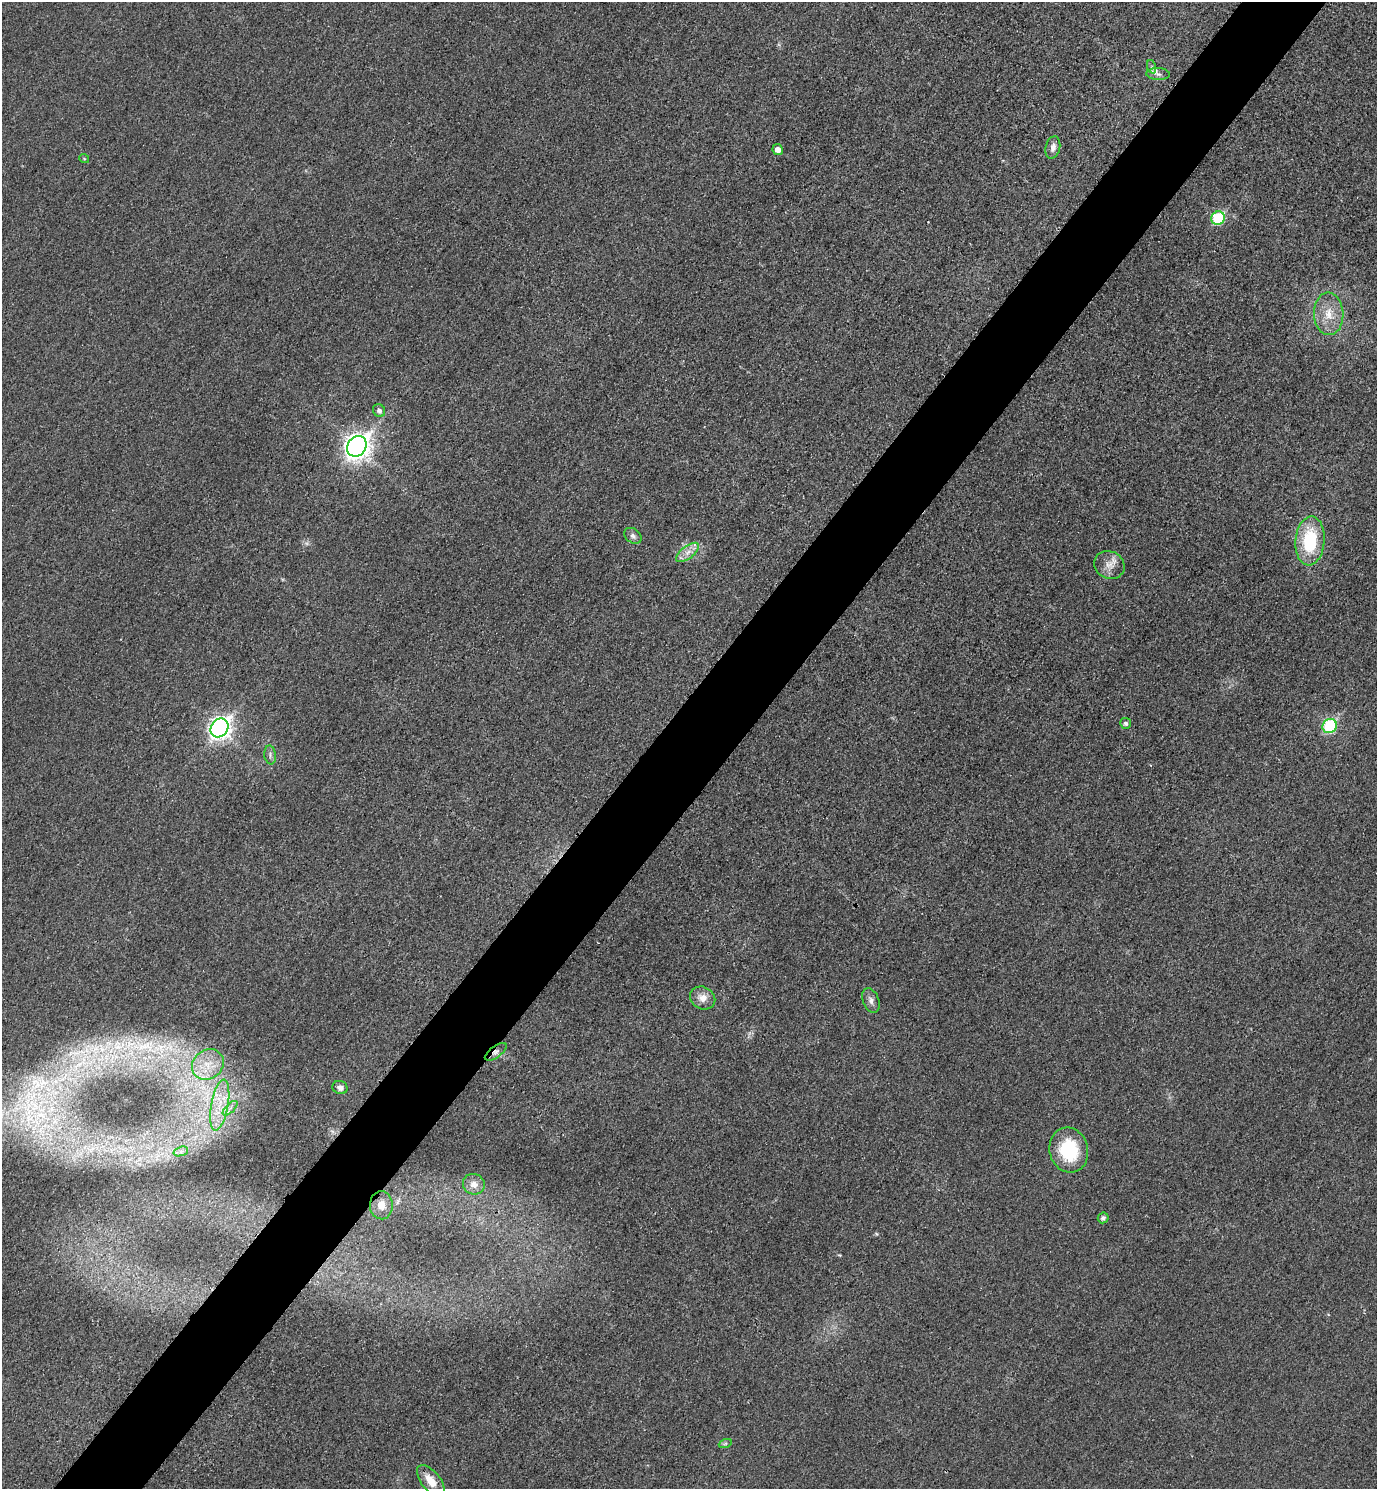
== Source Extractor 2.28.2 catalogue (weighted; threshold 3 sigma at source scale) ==
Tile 7 of 4 x 4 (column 3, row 2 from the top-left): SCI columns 2927-4301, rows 2997-4483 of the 5996 x 5995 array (HDU 1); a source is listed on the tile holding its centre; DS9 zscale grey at full resolution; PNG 1379 x 1491 px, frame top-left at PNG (2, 2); each listed source drawn as its Kron ellipse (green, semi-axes under 4 px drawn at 4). Shown black and unused: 6% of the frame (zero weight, under 3 of 4 exposures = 2% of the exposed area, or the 3 px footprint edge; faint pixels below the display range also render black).
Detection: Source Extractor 2.28.2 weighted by HDU 2 'WHT'; one run over the whole footprint, this tile lists its part. Background 0.0261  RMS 0.0063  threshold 0.0282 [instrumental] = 3 sigma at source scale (4.5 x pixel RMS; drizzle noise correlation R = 1.50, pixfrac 1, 0.05/0.05 arcsec/px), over >= 5 px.
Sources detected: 31; all 31 listed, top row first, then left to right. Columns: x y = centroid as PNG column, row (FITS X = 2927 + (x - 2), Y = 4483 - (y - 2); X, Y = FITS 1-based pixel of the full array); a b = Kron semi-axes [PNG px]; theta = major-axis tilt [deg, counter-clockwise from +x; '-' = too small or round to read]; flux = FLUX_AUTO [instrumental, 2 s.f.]
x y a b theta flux
1152 67 7 4 -72 1.3
1158 74 12 6 -3 2.6
1053 147 11 7 77 3.4
778 150 5 5 - 4.4
84 158 5 3 - 0.57
1218 218 7 6 - 40
1329 314 21 14 -87 12
379 410 6 6 - 2.3
357 446 11 9 51 510
633 536 9 7 -37 2.3
1310 541 24 14 85 37
688 552 13 6 37 4.7
1109 565 15 13 -26 6.6
1126 723 5 5 - 1.8
1330 726 7 6 - 57
219 728 10 8 51 340
270 755 9 5 -83 2
703 998 13 11 -24 6.1
871 1000 13 8 -69 3.1
496 1052 13 5 37 3
208 1064 17 14 38 13
340 1087 8 6 -23 3.1
220 1105 26 8 80 15
230 1108 9 3 45 2
1069 1150 23 19 -76 34
181 1151 7 4 19 1.8
474 1184 11 10 - 5.2
381 1205 14 11 -87 7.4
1103 1218 5 5 - 1.8
725 1444 6 4 19 1.1
431 1481 18 9 -50 9.5
Overlapping masked pixels (flux is a lower limit): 1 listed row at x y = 496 1052
Unlisted compact peaks at least as high as the median listed source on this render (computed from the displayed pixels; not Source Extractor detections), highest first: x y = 876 1234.